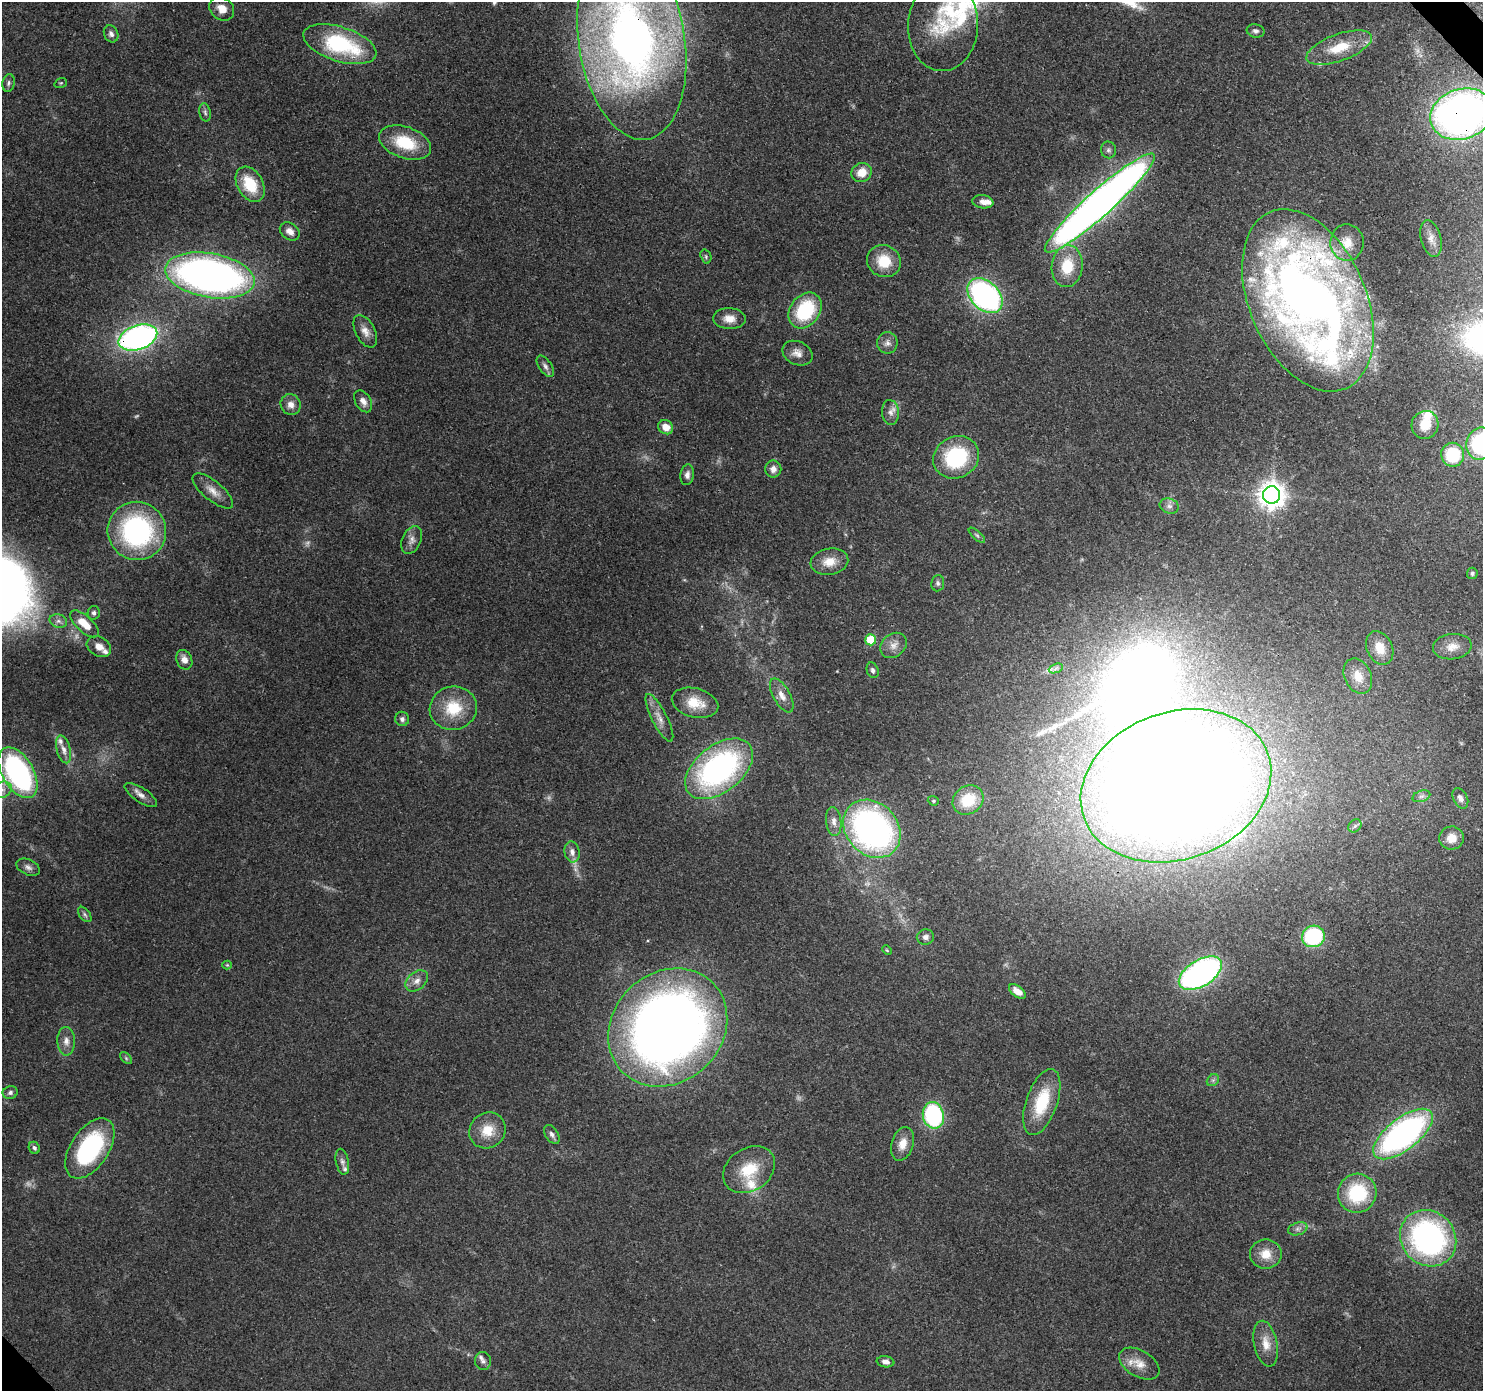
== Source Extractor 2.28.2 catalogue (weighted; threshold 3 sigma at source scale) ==
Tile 10 of 4 x 4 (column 2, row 3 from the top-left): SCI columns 1574-3054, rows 1615-3003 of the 6116 x 6073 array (HDU 1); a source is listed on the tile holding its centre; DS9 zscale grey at full resolution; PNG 1485 x 1393 px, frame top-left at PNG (2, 2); each listed source drawn as its Kron ellipse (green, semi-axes under 4 px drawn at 4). Shown black and unused: <1% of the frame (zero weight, under 3 of 4 exposures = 8% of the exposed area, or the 3 px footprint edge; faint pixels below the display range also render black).
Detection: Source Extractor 2.28.2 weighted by HDU 2 'WHT'; one run over the whole footprint, this tile lists its part. Background 0.122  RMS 0.0045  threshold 0.0201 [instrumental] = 3 sigma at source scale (4.5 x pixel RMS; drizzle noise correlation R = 1.50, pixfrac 1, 0.0396/0.0396 arcsec/px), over >= 5 px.
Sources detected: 137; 4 too faint to see at this stretch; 1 inside a brighter object's white glare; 1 long thin detection or spike segment (spike, bleed or trail) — neither listed nor drawn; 15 inside a brighter listed object's ellipse — not listed separately; the other 116 listed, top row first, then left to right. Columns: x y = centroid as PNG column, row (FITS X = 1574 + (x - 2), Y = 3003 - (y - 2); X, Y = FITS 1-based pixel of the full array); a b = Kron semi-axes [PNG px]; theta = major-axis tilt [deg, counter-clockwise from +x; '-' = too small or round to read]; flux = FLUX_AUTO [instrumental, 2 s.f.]
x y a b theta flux
222 9 13 11 -37 5.1
943 25 45 35 87 29
1256 31 9 6 -12 1.4
111 34 9 7 -62 1.9
632 40 100 53 -81 310
340 44 38 17 -18 45
1339 48 34 13 20 15
8 83 9 6 77 1.2
61 83 6 5 - 0.6
205 112 9 5 -79 1.3
1462 114 32 25 18 250
405 143 27 15 -20 19
1108 150 8 7 - 1.5
862 173 10 9 - 6.8
250 184 19 13 -60 16
983 202 10 6 -8 2.9
1100 203 73 13 42 420
290 231 11 8 -37 3.1
1431 239 19 10 -75 3.8
1347 243 18 16 -88 7.9
706 256 7 5 -72 0.86
884 261 17 16 - 12
1067 266 21 15 85 15
210 275 45 22 -10 250
985 296 20 14 -44 120
1308 300 96 58 -66 470
805 310 19 15 53 31
729 318 16 10 -3 5.1
365 331 17 9 -63 4
138 338 20 12 19 160
887 343 11 10 - 2.7
797 353 16 11 -25 3.9
545 366 12 6 -55 1.8
363 401 12 7 -59 2.8
291 405 10 10 - 3.3
890 412 12 8 -85 2.8
1425 425 14 13 - 7.7
666 427 8 6 -37 4.8
1481 443 16 14 70 49
1453 455 12 11 - 24
956 457 23 20 28 37
773 469 8 8 - 2.7
687 475 10 6 82 2
213 491 25 9 -39 5
1272 495 8 8 - 500
1169 506 10 7 -16 2
137 531 29 29 - 82
977 535 10 4 -42 0.91
412 540 15 9 67 3
829 562 19 13 10 6.8
1472 573 6 5 - 0.96
938 583 8 6 84 1.2
94 613 7 6 - 1.3
58 621 9 6 -15 1.7
84 624 18 8 -42 8.5
871 640 5 5 - 16
893 645 14 11 38 4.1
99 647 13 9 -26 4.1
1452 647 19 12 6 5.5
1380 648 17 13 -66 8.2
184 660 10 7 -68 3.5
1056 668 7 4 20 1.2
873 670 8 5 -71 1.4
1358 676 18 13 -65 7.2
782 695 19 8 -61 4.4
695 703 24 14 -14 9.9
453 708 23 21 13 17
659 718 26 7 -63 4.6
402 719 7 6 - 1.5
64 749 14 7 -74 3
719 769 39 23 38 120
18 773 28 15 -59 100
1176 786 98 73 20 1300
2 790 10 8 23 2.5
141 795 18 7 -34 3
1421 796 9 5 18 1.4
1460 798 11 7 -63 2.2
968 800 16 14 36 14
933 801 6 4 -21 0.58
834 821 15 7 -83 3.3
1355 826 7 5 45 1.1
872 829 32 25 -47 160
1451 838 12 11 - 6.1
572 852 10 7 -81 2.8
28 867 12 7 -24 2.1
85 914 9 5 -53 1.1
1313 936 11 10 - 42
925 937 9 7 3 1.7
887 950 5 4 - 0.48
227 965 4 4 - 0.51
1200 973 24 13 32 140
417 981 13 8 41 3.1
1017 991 10 5 -36 5.1
668 1027 63 55 44 520
66 1041 14 9 -88 3.3
126 1058 7 4 -46 0.76
1213 1080 7 5 44 1.1
10 1093 7 6 - 1.6
1042 1102 34 15 71 21
933 1115 13 10 -78 56
487 1130 19 17 41 9.8
552 1134 10 6 -58 1.7
1403 1134 36 16 38 140
903 1144 17 11 73 5.5
34 1148 6 5 - 1.3
90 1148 34 19 56 55
342 1162 13 6 -78 2
749 1170 28 21 34 16
1357 1193 19 19 - 29
1298 1229 10 6 16 1.9
1428 1238 29 26 -47 120
1266 1254 16 14 0 7.4
1266 1344 23 11 -78 6.6
483 1361 9 8 - 1.6
886 1362 9 5 -9 2.1
1139 1364 22 13 -30 6.8
Overlapping masked pixels (flux is a lower limit): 4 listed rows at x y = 632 40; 1462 114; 1308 300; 138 338
Isophote crosses this tile's border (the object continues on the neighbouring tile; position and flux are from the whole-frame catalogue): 4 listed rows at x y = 632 40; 1462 114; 1481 443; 2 790